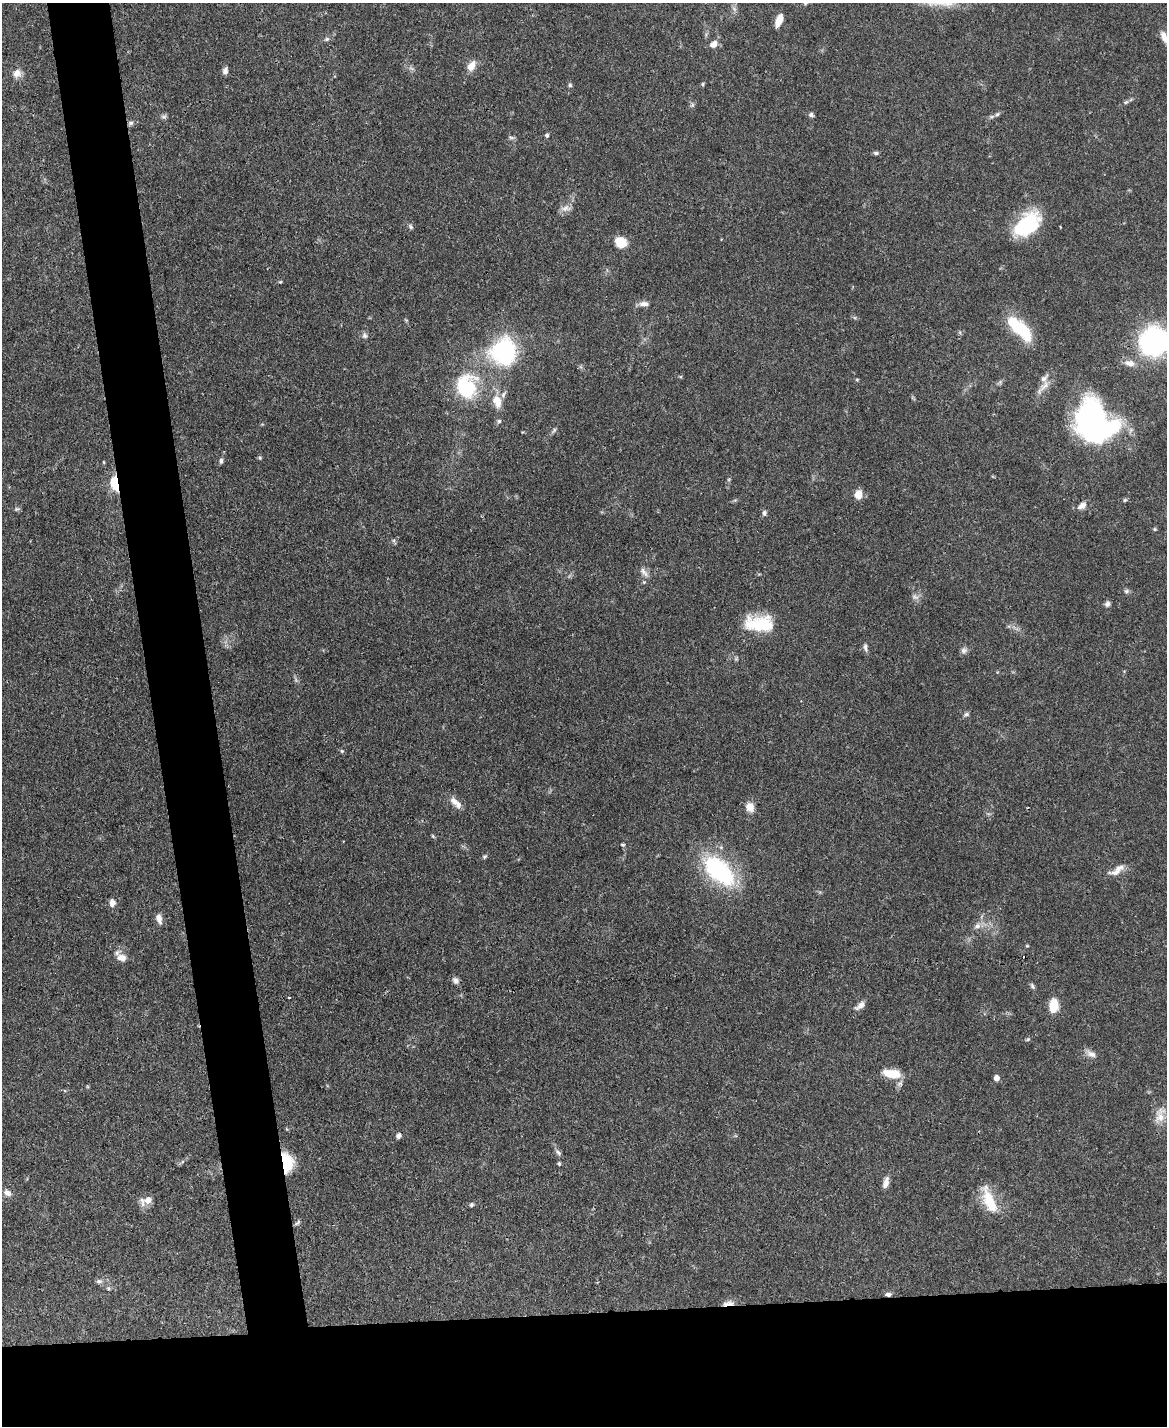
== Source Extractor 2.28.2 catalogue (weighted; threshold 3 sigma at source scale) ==
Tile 11 of 4 x 3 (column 3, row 3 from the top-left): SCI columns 2333-3497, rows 242-1665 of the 4665 x 4644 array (HDU 1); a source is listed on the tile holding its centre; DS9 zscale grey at full resolution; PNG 1169 x 1428 px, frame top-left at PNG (2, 3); no overlay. Shown black and unused: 13% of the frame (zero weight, under 3 of 4 exposures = <1% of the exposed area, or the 3 px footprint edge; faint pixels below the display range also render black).
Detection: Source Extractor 2.28.2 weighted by HDU 2 'WHT'; one run over the whole footprint, this tile lists its part. Background 0.0656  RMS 0.0033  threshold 0.015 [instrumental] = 3 sigma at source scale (4.5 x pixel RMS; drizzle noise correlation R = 1.50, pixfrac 1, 0.05/0.05 arcsec/px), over >= 5 px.
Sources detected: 97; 2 too faint to see at this stretch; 2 inside a brighter object's white glare — not listed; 4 inside a brighter listed object's ellipse — not listed separately; the other 89 listed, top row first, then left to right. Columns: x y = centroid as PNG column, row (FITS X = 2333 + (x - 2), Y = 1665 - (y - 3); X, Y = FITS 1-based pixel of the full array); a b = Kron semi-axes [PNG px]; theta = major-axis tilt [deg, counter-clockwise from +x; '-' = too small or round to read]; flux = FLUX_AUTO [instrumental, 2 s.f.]
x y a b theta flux
779 21 13 6 69 4.2
1164 37 16 7 -68 2.5
327 39 7 5 27 0.74
713 44 10 8 40 2.4
471 66 12 7 61 3.6
225 71 8 7 - 1.2
17 73 11 10 - 2.4
703 84 5 4 - 0.46
570 85 6 5 - 0.7
1126 102 7 5 23 0.66
997 114 8 5 28 0.84
811 115 6 5 - 0.97
131 123 7 5 4 0.96
547 135 5 4 - 0.78
511 138 9 4 -1 0.69
876 153 7 5 -15 0.68
566 208 16 7 7 1.9
1026 225 27 16 44 29
411 227 8 5 -50 0.68
621 242 11 10 - 7.1
280 282 5 4 - 0.37
644 304 13 7 -3 1.8
1020 328 31 12 -44 20
365 336 9 7 -46 1.1
1154 342 16 15 - 120
503 351 16 15 - 60
1130 363 14 8 -13 2.6
857 380 6 4 1 0.35
466 386 34 29 -87 23
1044 387 27 7 49 3
497 401 19 11 -72 4.7
1092 420 44 32 -80 71
499 421 6 5 - 0.68
554 430 9 4 55 0.67
260 458 5 5 - 0.46
221 461 7 5 81 0.79
104 462 5 3 - 0.32
729 479 6 4 71 0.47
116 484 9 5 -75 40
858 494 9 7 88 3.8
1125 500 5 4 - 0.49
1082 506 12 7 33 2.2
17 509 8 5 8 0.63
764 513 8 6 -89 0.93
1155 529 5 4 - 0.42
644 572 16 7 -50 1.7
1126 591 7 6 - 0.76
915 597 11 7 -27 1.4
1107 604 8 6 71 1
759 623 36 19 -2 15
865 647 12 5 -79 1.1
964 650 9 8 - 1.3
966 714 8 6 22 0.81
342 751 5 5 - 0.45
454 802 14 8 -49 2.6
750 807 13 10 -70 2.9
433 836 6 3 -71 0.42
623 845 6 4 -17 0.46
485 857 6 5 - 0.56
1117 870 24 9 33 3.1
719 871 46 24 -43 35
112 903 9 7 -84 2
159 918 12 6 -75 2.1
977 926 10 8 26 1.8
1027 946 4 4 - 0.32
121 957 12 8 -10 2.9
456 980 9 7 -49 1.3
1032 986 9 5 -59 0.71
289 998 4 2 - 0.27
860 1005 14 6 37 2
1053 1005 16 11 87 5.1
1028 1039 5 4 - 0.44
1091 1054 15 8 -26 2.1
892 1074 20 9 -9 7.3
996 1078 5 4 - 2.8
1160 1115 25 13 76 4.8
398 1136 6 5 - 1.2
558 1152 11 5 -49 1
287 1162 20 11 -81 11
559 1164 6 4 -73 0.55
886 1182 15 7 77 2.1
7 1193 10 8 -24 1.8
148 1200 8 7 - 2.7
989 1201 34 12 -67 11
471 1205 6 5 - 0.68
297 1223 10 4 38 0.7
99 1281 9 5 -7 0.99
888 1294 8 5 -2 1.1
728 1303 17 6 7 2.4
Overlapping masked pixels (flux is a lower limit): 4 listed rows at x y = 116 484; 287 1162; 888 1294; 728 1303
Isophote crosses this tile's border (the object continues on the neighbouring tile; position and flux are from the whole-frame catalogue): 2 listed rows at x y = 1164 37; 1154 342